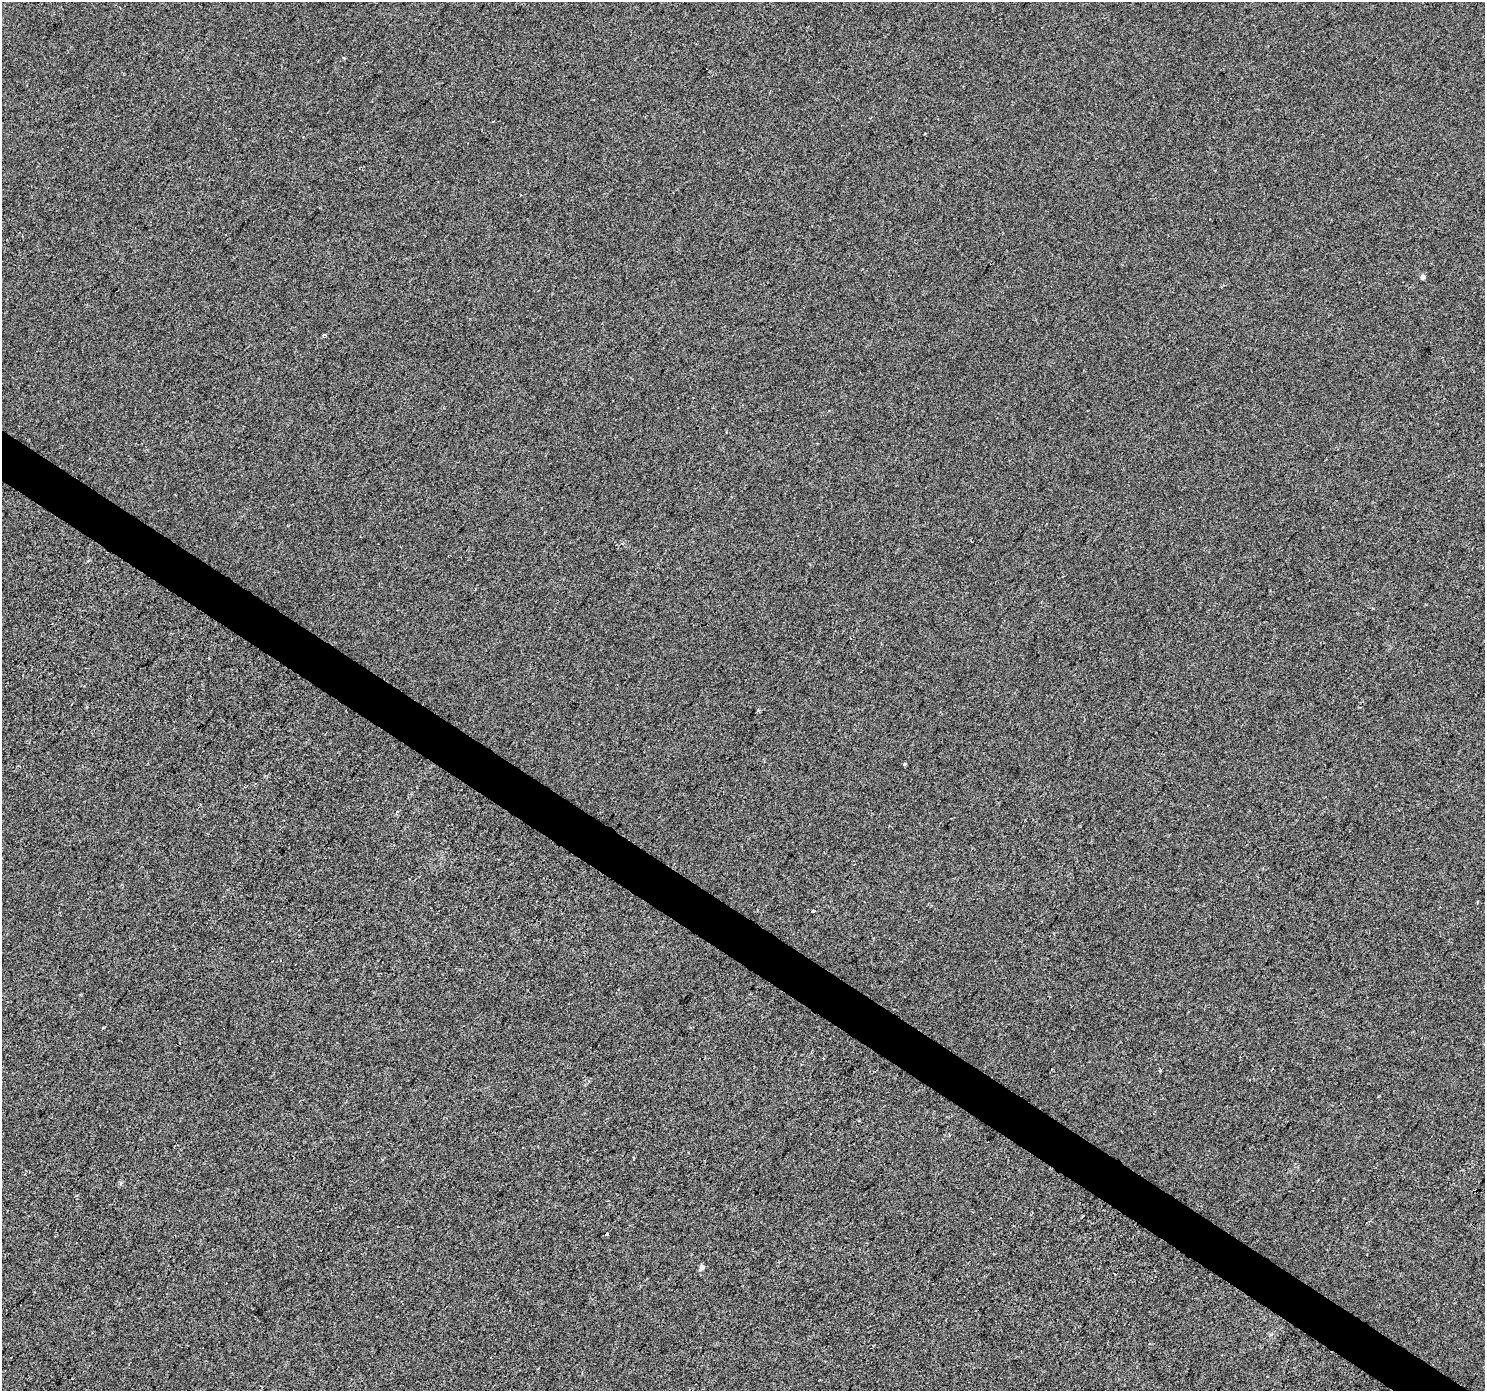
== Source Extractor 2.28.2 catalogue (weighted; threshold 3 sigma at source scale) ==
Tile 6 of 4 x 4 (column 2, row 2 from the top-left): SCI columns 1489-2971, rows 3029-4417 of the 5937 x 5990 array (HDU 1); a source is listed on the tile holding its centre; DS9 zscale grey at full resolution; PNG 1487 x 1393 px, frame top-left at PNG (2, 2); no overlay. Shown black and unused: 3% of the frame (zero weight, under 2 of 3 exposures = <1% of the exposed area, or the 3 px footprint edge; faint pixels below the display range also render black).
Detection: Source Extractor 2.28.2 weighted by HDU 2 'WHT'; one run over the whole footprint, this tile lists its part. Background -4.90e-04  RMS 0.0041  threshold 0.0185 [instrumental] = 3 sigma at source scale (4.5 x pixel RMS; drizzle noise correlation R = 1.50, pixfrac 1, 0.0396/0.0396 arcsec/px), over >= 5 px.
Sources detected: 9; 1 cosmic-ray / hot-pixel residue — not listed; the other 8 listed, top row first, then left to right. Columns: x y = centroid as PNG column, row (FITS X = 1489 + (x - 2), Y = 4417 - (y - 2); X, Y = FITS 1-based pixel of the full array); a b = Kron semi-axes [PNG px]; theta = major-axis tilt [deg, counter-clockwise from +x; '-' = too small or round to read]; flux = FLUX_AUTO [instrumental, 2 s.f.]
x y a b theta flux
925 134 3 2 - 0.38
1423 277 4 4 - 1.9
324 335 5 3 - 0.7
758 710 4 3 - 0.49
905 764 3 3 - 1.1
813 911 4 3 - 0.59
120 1184 5 4 - 0.89
702 1267 5 4 - 2.4